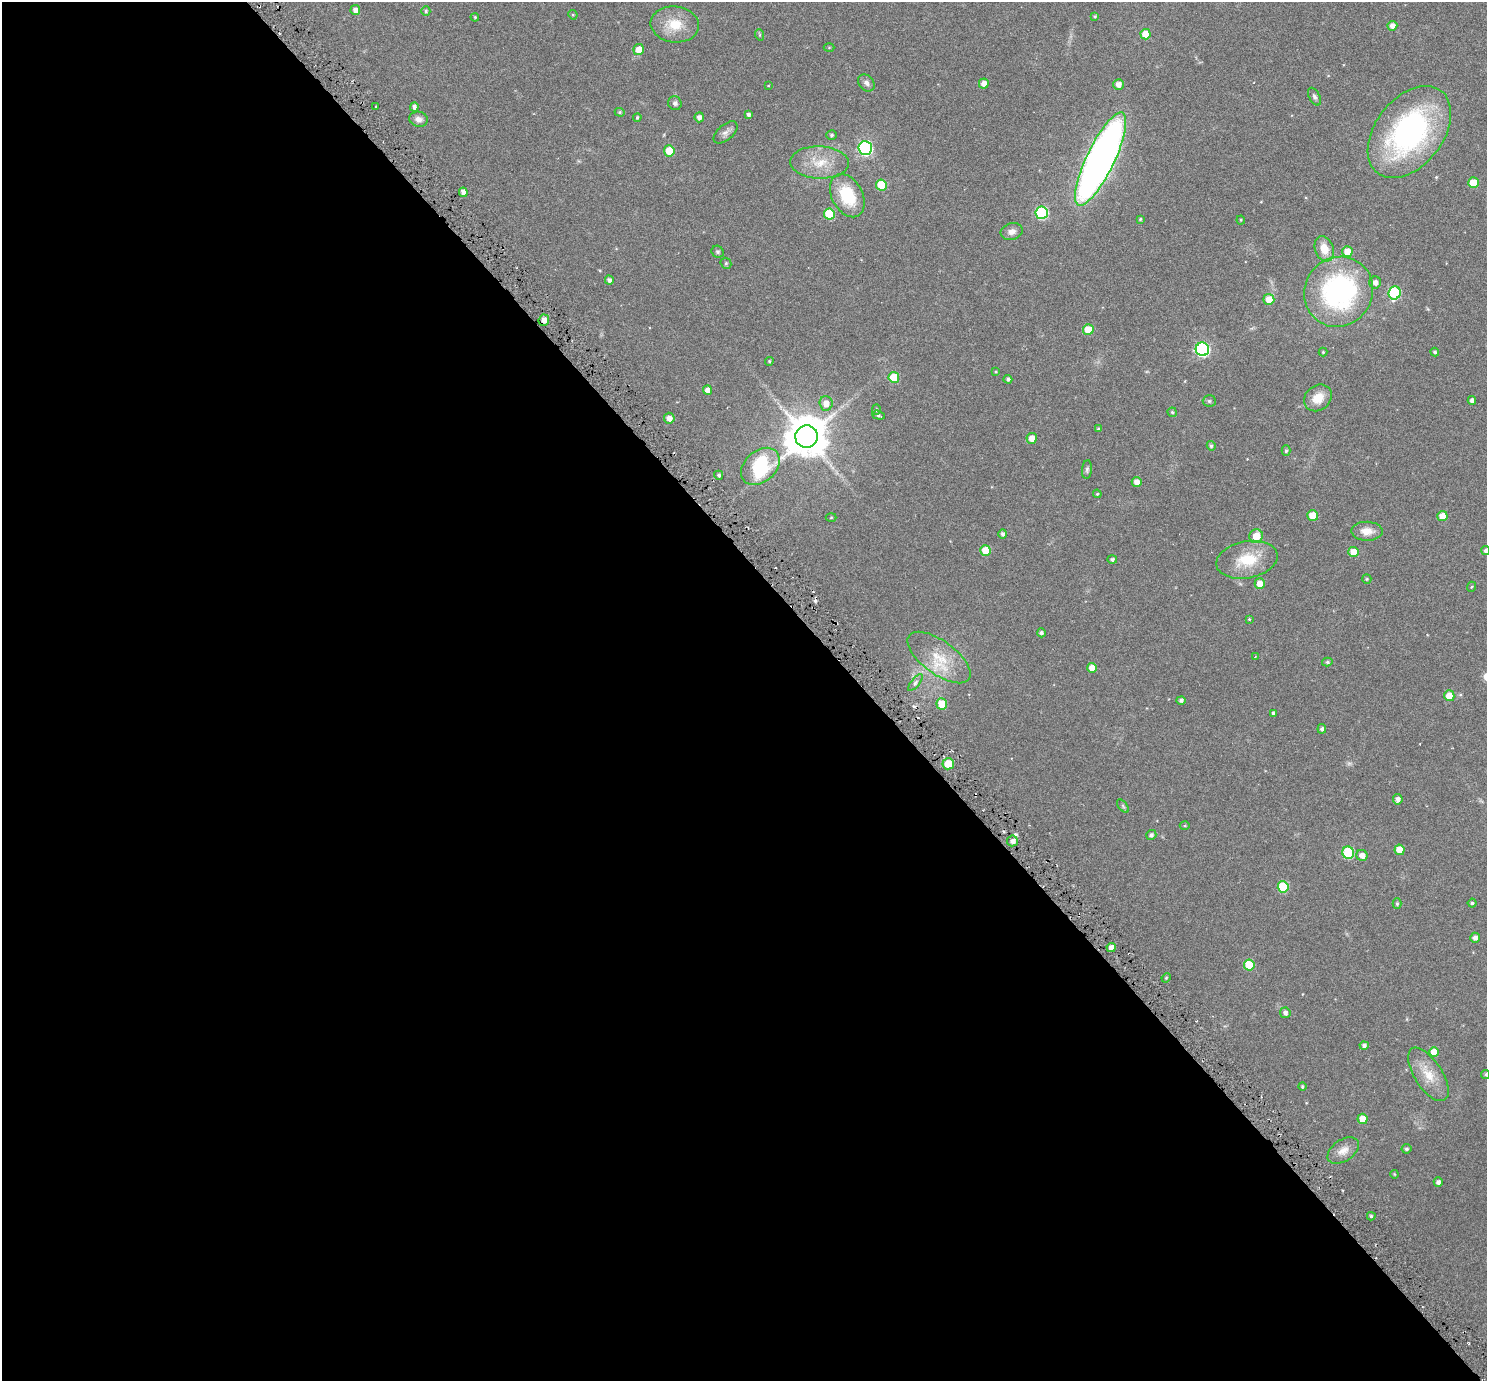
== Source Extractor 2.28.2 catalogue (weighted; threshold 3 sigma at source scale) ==
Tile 9 of 4 x 4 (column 1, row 3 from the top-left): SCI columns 67-1551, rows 1587-2965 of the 6069 x 6069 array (HDU 1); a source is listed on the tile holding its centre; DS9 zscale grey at full resolution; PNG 1489 x 1383 px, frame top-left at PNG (2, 2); each listed source drawn as its Kron ellipse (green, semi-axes under 4 px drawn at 4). Shown black and unused: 58% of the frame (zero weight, under 3 of 6 exposures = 3% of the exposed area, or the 3 px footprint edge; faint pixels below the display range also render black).
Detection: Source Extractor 2.28.2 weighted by HDU 2 'WHT'; one run over the whole footprint, this tile lists its part. Background 0.032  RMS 0.0083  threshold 0.0339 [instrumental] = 3 sigma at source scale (4.09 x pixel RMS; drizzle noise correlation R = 1.36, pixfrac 0.8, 0.05/0.05 arcsec/px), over >= 5 px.
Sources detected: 134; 1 too faint to see at this stretch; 2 cosmic-ray / hot-pixel residue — neither listed nor drawn; the other 131 listed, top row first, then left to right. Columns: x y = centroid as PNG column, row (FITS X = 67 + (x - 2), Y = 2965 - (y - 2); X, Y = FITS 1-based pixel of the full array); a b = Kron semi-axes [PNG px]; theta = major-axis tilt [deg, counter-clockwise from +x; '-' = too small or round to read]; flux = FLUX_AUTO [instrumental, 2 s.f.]
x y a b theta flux
355 10 5 5 - 3.6
426 11 4 4 - 0.96
573 15 5 4 - 0.67
1095 16 4 3 - 0.8
475 17 4 3 - 0.7
675 24 24 18 -7 16
1392 26 5 4 - 4.5
1145 34 5 5 - 12
760 35 6 4 -71 0.75
829 47 5 3 - 0.6
639 50 5 5 - 8.4
866 83 9 7 -49 2.6
984 83 5 5 - 4.6
1118 84 5 5 - 3.8
768 85 3 3 - 0.53
1315 97 9 5 -62 1.7
675 103 7 6 - 2
376 107 3 2 - 0.87
414 107 4 4 - 2.4
620 112 5 4 - 0.86
748 114 4 4 - 1.6
637 117 4 3 - 0.88
699 117 5 4 - 2.9
419 119 9 7 -10 3.5
726 132 14 7 41 3.2
1409 132 52 33 52 150
832 135 5 4 - 1.2
865 148 7 6 - 120
669 151 5 5 - 15
1100 159 51 14 64 520
819 162 29 16 -3 17
1473 183 5 5 - 14
881 185 5 5 - 22
463 192 5 4 - 3.6
847 196 23 15 -62 30
1042 213 6 6 - 67
829 214 6 5 - 22
1140 219 4 3 - 0.73
1241 220 4 4 - 0.64
1012 232 11 8 16 4
1324 249 13 9 -70 10
1347 251 5 5 - 8.6
718 252 6 5 - 1.2
726 263 6 5 - 0.95
609 280 4 4 - 2.2
1375 282 6 6 - 3.6
1339 292 36 33 53 120
1395 293 7 6 - 56
1269 299 5 5 - 11
544 320 5 5 - 4
1088 330 5 5 - 13
1202 349 7 6 - 120
1323 352 4 4 - 0.68
1435 352 4 4 - 1.3
769 361 4 3 - 0.83
996 372 4 3 - 0.72
894 377 5 5 - 18
1008 379 4 4 - 1.6
708 390 5 4 - 4.3
1318 398 15 12 39 9.8
1472 400 4 4 - 2.5
1209 401 6 5 - 1.3
826 403 7 6 - 6.1
876 409 5 4 - 1
1172 412 5 4 - 0.99
878 415 6 4 -18 1.2
669 418 5 5 - 4.3
1099 429 4 3 - 1.2
806 436 11 11 - 2400
1032 438 5 5 - 5.8
1211 446 5 4 - 1.3
1286 451 5 4 - 1.3
760 466 22 15 42 54
1087 469 9 5 85 1.5
719 475 4 4 - 1.4
1137 482 5 5 - 4.1
1097 494 4 4 - 0.77
1313 515 5 5 - 12
1442 516 5 5 - 9
831 517 5 3 - 0.57
1367 531 15 9 -1 7.4
1003 534 5 4 - 1.7
1256 536 7 6 - 9.6
985 550 5 5 - 14
1486 550 4 4 - 1.7
1354 552 5 5 - 11
1112 560 5 4 - 1.7
1247 560 31 18 10 23
1367 579 5 4 - 0.73
1260 584 5 5 - 6.6
1471 587 5 3 - 0.63
1249 619 4 3 - 0.67
1041 633 4 4 - 1.8
939 657 37 16 -36 23
1255 657 3 3 - 0.5
1327 662 5 4 - 1.3
1092 668 5 5 - 6.5
915 683 10 4 50 1.9
1449 696 5 5 - 8.7
1181 700 4 4 - 1.8
942 704 6 5 - 15
1273 713 3 3 - 1.2
1322 729 4 4 - 1.7
948 764 6 5 - 12
1398 799 5 4 - 2.8
1123 806 8 4 -54 1.2
1185 826 5 3 - 0.68
1151 835 5 5 - 2.1
1012 841 5 5 - 3.3
1399 850 5 5 - 9.6
1348 853 6 6 - 45
1362 855 5 5 - 4.4
1283 887 6 5 - 29
1472 903 4 4 - 1
1397 904 5 4 - 1.2
1475 938 5 5 - 2.7
1111 948 4 4 - 4.8
1249 965 5 5 - 23
1166 978 5 4 - 0.74
1285 1013 5 5 - 2.4
1364 1045 4 4 - 2
1434 1052 5 5 - 9.7
1428 1074 30 14 -57 15
1486 1074 5 4 - 1.1
1302 1087 4 3 - 0.92
1363 1119 5 5 - 7.7
1406 1149 5 4 - 1.4
1343 1151 17 10 34 6.6
1394 1174 4 3 - 0.62
1438 1182 4 4 - 2.5
1371 1216 4 4 - 1.4
Overlapping masked pixels (flux is a lower limit): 1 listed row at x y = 544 320
Isophote crosses this tile's border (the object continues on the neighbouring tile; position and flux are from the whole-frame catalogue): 2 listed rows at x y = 1486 550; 1486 1074